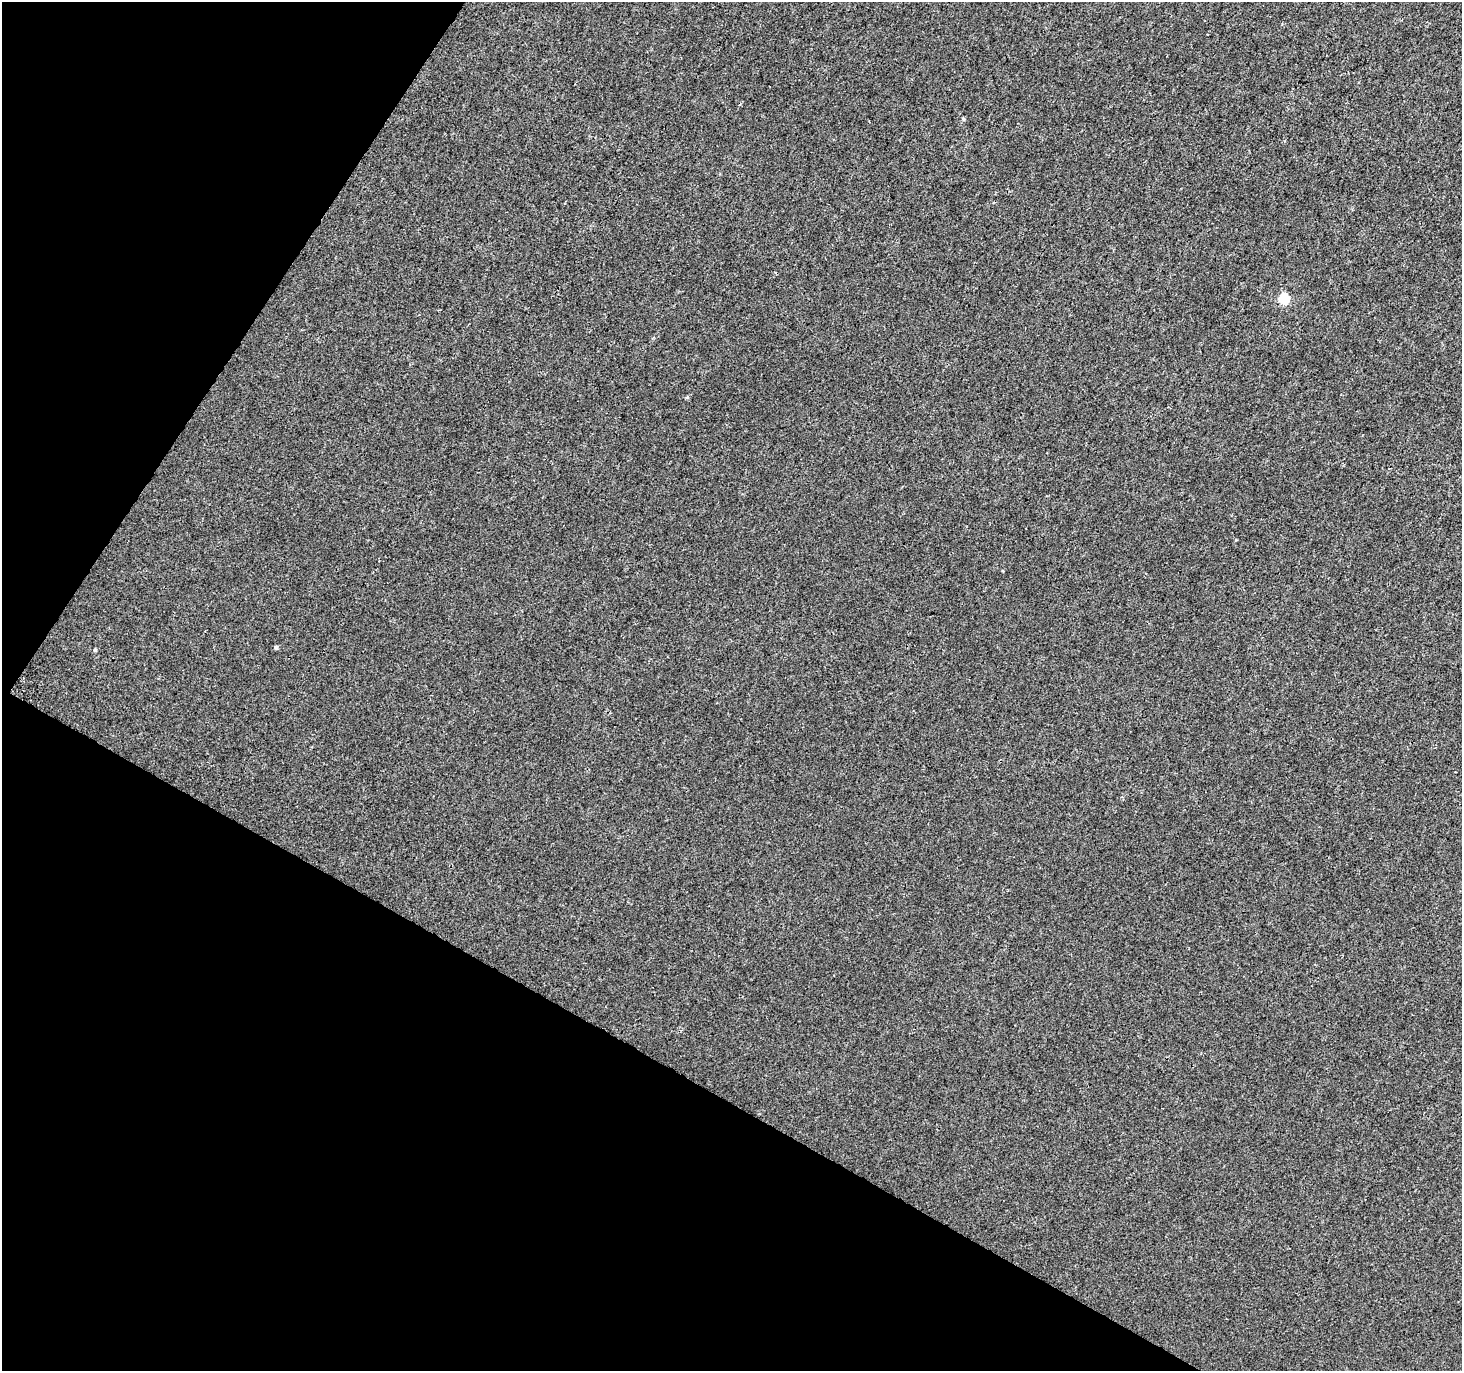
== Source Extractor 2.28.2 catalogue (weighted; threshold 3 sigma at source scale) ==
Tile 9 of 4 x 4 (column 1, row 3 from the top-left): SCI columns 2-1461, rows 1565-2933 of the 5855 x 5932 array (HDU 1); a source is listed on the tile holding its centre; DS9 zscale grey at full resolution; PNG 1464 x 1373 px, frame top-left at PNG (2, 2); no overlay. Shown black and unused: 29% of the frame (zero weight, under 3 of 4 exposures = <1% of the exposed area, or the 3 px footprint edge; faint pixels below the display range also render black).
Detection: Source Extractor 2.28.2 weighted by HDU 2 'WHT'; one run over the whole footprint, this tile lists its part. Background 1.56e-04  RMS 0.0024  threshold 0.0106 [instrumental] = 3 sigma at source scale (4.5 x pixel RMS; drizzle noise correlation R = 1.50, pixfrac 1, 0.0396/0.0396 arcsec/px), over >= 5 px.
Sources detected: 4; all 4 listed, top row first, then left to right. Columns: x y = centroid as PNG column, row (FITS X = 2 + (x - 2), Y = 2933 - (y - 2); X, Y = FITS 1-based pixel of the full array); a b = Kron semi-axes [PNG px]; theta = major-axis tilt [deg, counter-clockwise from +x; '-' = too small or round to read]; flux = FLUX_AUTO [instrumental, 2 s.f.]
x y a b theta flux
964 119 5 3 - 0.27
1284 298 6 5 - 12
276 647 4 4 - 0.41
95 650 4 4 - 0.29